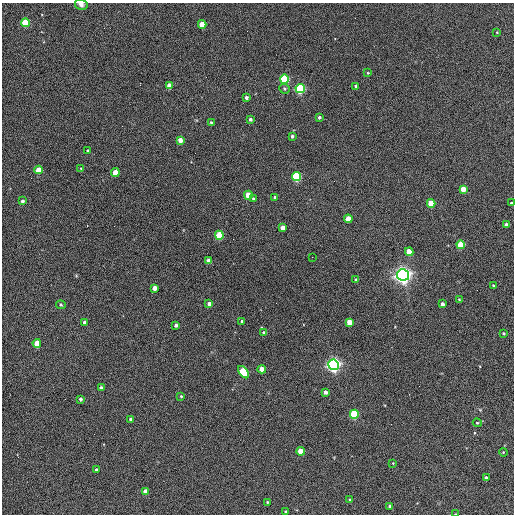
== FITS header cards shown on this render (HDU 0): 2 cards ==
NAXIS1  =                  512 / Axis length
NAXIS2  =                  512 / Axis length

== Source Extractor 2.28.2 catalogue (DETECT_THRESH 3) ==
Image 512 x 512 px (HDU 0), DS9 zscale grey, 1 PNG px = 1 image px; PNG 516 x 516 px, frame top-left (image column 1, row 512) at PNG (2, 3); each listed source drawn as its Kron ellipse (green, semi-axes under 4 px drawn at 4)
Background 404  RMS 22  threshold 65.7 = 3 sigma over >= 5 px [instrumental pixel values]
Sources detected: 72; all 72 listed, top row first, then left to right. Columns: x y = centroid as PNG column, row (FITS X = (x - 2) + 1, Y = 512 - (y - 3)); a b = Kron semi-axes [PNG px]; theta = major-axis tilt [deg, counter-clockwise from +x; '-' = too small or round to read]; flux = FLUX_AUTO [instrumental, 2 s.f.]
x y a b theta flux
81 4 6 5 - 5900
26 23 4 4 - 110000
202 24 4 4 - 39000
497 32 3 3 - 980
368 73 3 3 - 1300
284 79 4 4 - 190000
169 86 4 4 - 20000
356 86 3 3 - 3400
284 89 5 5 - 2400
300 89 4 4 - 250000
246 98 3 3 - 5000
319 117 3 3 - 2800
250 119 3 3 - 3900
211 122 4 3 - 1800
292 136 3 3 - 3600
180 140 4 4 - 14000
88 151 3 3 - 2300
81 168 4 3 - 1300
39 170 4 4 - 31000
115 172 4 4 - 26000
297 177 4 4 - 220000
463 189 4 4 - 26000
248 195 4 4 - 42000
275 197 4 3 - 3000
253 199 4 4 - 2500
22 201 3 3 - 3400
431 203 4 4 - 50000
511 203 3 3 - 2400
348 219 4 4 - 25000
506 225 4 4 - 9100
283 228 4 4 - 19000
219 235 4 4 - 84000
461 245 4 4 - 61000
409 252 4 4 - 32000
312 257 2 2 - 720
209 261 4 4 - 15000
403 275 6 6 - 940000
356 280 3 3 - 2500
493 285 3 3 - 1500
154 288 4 4 - 11000
459 299 4 3 - 1300
209 304 4 3 - 6600
442 304 4 3 - 6500
61 305 5 4 - 1800
242 321 3 3 - 3000
84 322 3 3 - 2200
349 322 4 4 - 21000
176 325 4 3 - 4500
264 333 4 4 - 4400
504 333 4 3 - 1700
37 343 4 4 - 31000
334 365 5 5 - 660000
262 369 4 4 - 22000
244 372 7 4 -50 100000
101 388 4 3 - 4100
325 392 4 3 - 7300
181 396 3 2 - 1400
80 399 4 3 - 3300
354 414 4 4 - 130000
131 419 3 3 - 4000
477 423 5 3 - 1600
301 451 4 4 - 33000
503 452 4 3 - 1200
393 463 3 3 - 930
96 470 3 3 - 2700
486 478 4 3 - 4300
146 492 4 4 - 19000
350 500 3 3 - 1800
267 502 3 2 - 1200
390 506 3 3 - 2600
286 512 3 3 - 2500
456 514 3 2 - 1100
At the frame edge (FLAGS 8, measured only in part): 3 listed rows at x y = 81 4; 511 203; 456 514